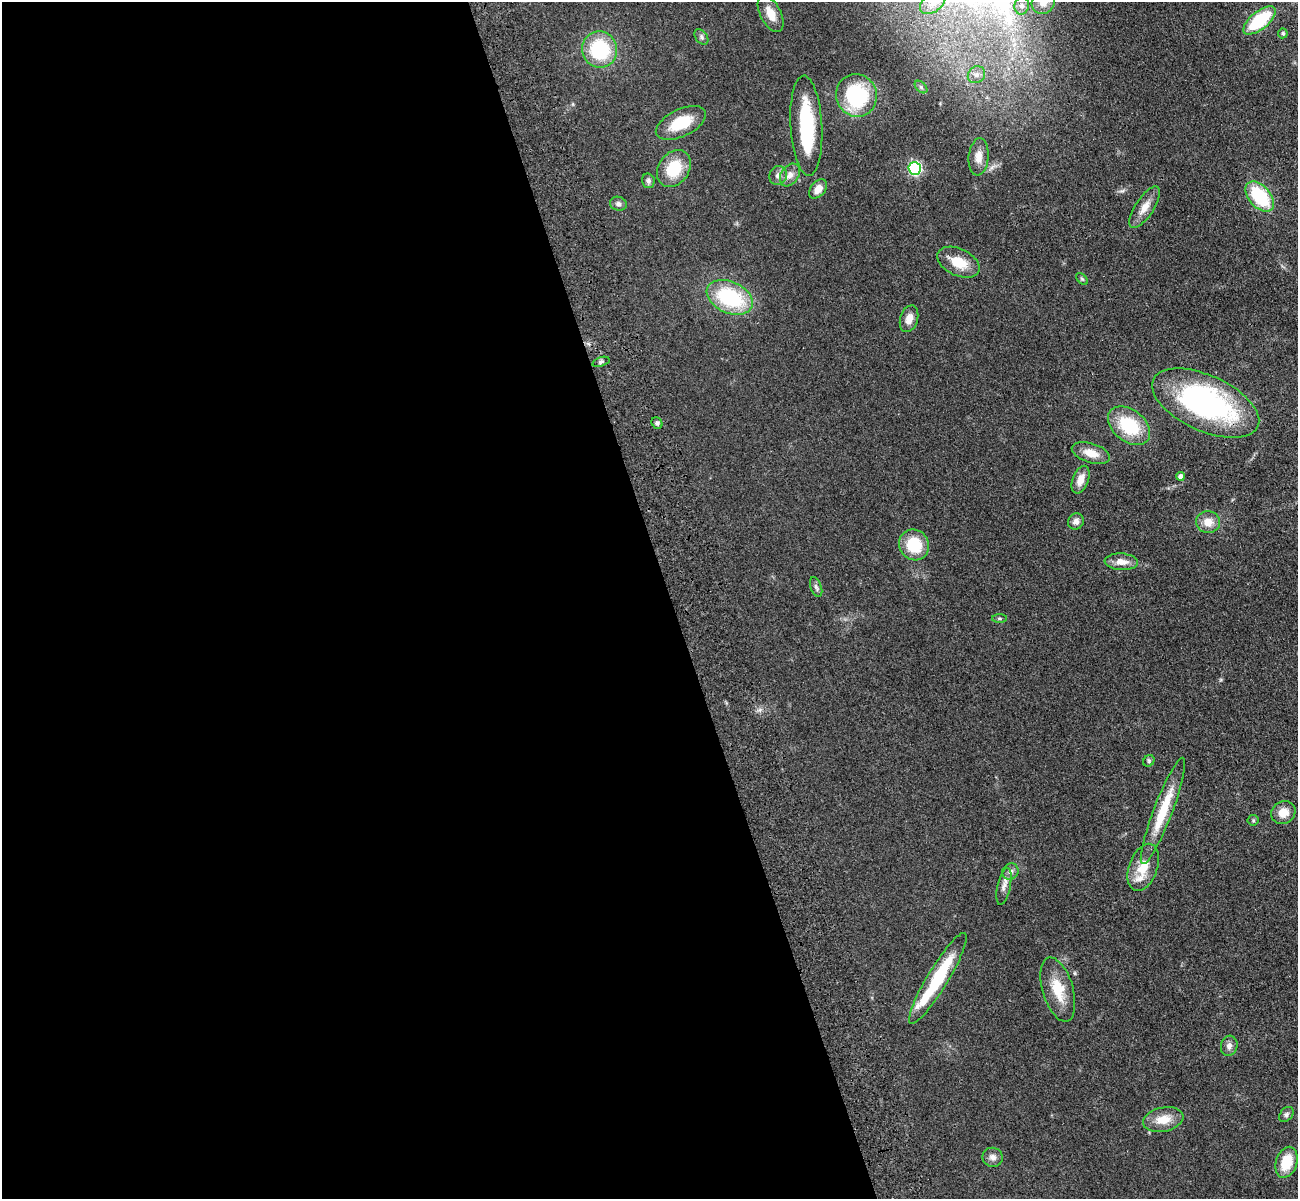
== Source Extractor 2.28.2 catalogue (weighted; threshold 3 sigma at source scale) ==
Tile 9 of 4 x 4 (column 1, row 3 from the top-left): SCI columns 117-1412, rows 1505-2701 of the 5417 x 5283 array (HDU 1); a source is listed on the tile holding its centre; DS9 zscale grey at full resolution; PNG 1300 x 1201 px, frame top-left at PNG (2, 2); each listed source drawn as its Kron ellipse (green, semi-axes under 4 px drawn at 4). Shown black and unused: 52% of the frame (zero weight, under 3 of 4 exposures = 6% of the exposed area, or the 3 px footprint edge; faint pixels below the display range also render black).
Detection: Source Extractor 2.28.2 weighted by HDU 2 'WHT'; one run over the whole footprint, this tile lists its part. Background 0.0437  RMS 0.0057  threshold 0.0256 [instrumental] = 3 sigma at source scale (4.5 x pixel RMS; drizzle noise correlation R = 1.50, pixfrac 1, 0.05/0.05 arcsec/px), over >= 5 px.
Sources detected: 57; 1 inside a brighter object's white glare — neither listed nor drawn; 2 inside a brighter listed object's ellipse — not listed separately; the other 54 listed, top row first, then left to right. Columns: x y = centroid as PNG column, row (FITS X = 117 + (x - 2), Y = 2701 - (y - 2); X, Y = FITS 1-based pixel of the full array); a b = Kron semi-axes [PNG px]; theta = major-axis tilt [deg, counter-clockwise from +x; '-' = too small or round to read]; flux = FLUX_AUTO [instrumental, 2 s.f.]
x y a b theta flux
1043 2 12 11 - 4.7
933 3 14 9 37 5.1
1022 6 8 7 - 2.6
771 14 20 10 -63 8.2
1259 20 19 9 39 32
1283 33 5 4 - 1
701 37 8 6 -53 1.4
600 50 18 17 - 36
976 75 9 8 - 2.9
921 87 7 4 -45 1.2
856 95 21 20 - 47
681 123 27 13 25 18
806 126 50 16 -87 39
979 157 19 10 84 5.6
915 168 6 6 - 86
674 169 20 15 55 19
778 175 9 8 - 3.1
790 175 12 8 56 3.9
648 181 7 6 - 1.7
818 189 11 7 49 4.5
1260 197 18 10 -49 31
618 204 8 7 - 1.7
1145 207 24 9 57 6.3
958 262 22 13 -26 12
1082 279 7 4 -45 0.8
730 297 24 15 -24 42
909 319 14 8 72 4.7
601 362 9 4 19 1.1
1206 403 57 28 -24 110
657 423 6 5 - 1.3
1129 426 24 16 -39 27
1091 453 20 9 -18 7.3
1180 476 4 4 - 1.7
1080 480 14 8 69 5.4
1076 521 8 7 - 2.6
1208 522 12 11 - 6.2
914 545 16 14 -54 19
1121 562 16 8 -4 5.5
816 587 10 5 -70 1.7
1000 618 7 4 0 0.86
1149 761 6 5 - 0.89
1163 811 57 9 69 22
1283 812 12 11 - 6.6
1253 820 5 5 - 0.82
1143 867 24 14 70 11
1010 871 8 7 - 2.1
1004 886 18 6 78 3.4
938 978 52 10 59 34
1058 990 33 15 -74 15
1229 1046 10 8 75 2.6
1286 1114 8 6 51 1.4
1163 1120 20 12 11 9.5
993 1157 10 9 - 2.9
1287 1162 16 10 71 14
Overlapping masked pixels (flux is a lower limit): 1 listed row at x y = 1206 403
Isophote crosses this tile's border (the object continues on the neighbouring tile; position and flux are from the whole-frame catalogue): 2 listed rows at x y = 1043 2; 933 3